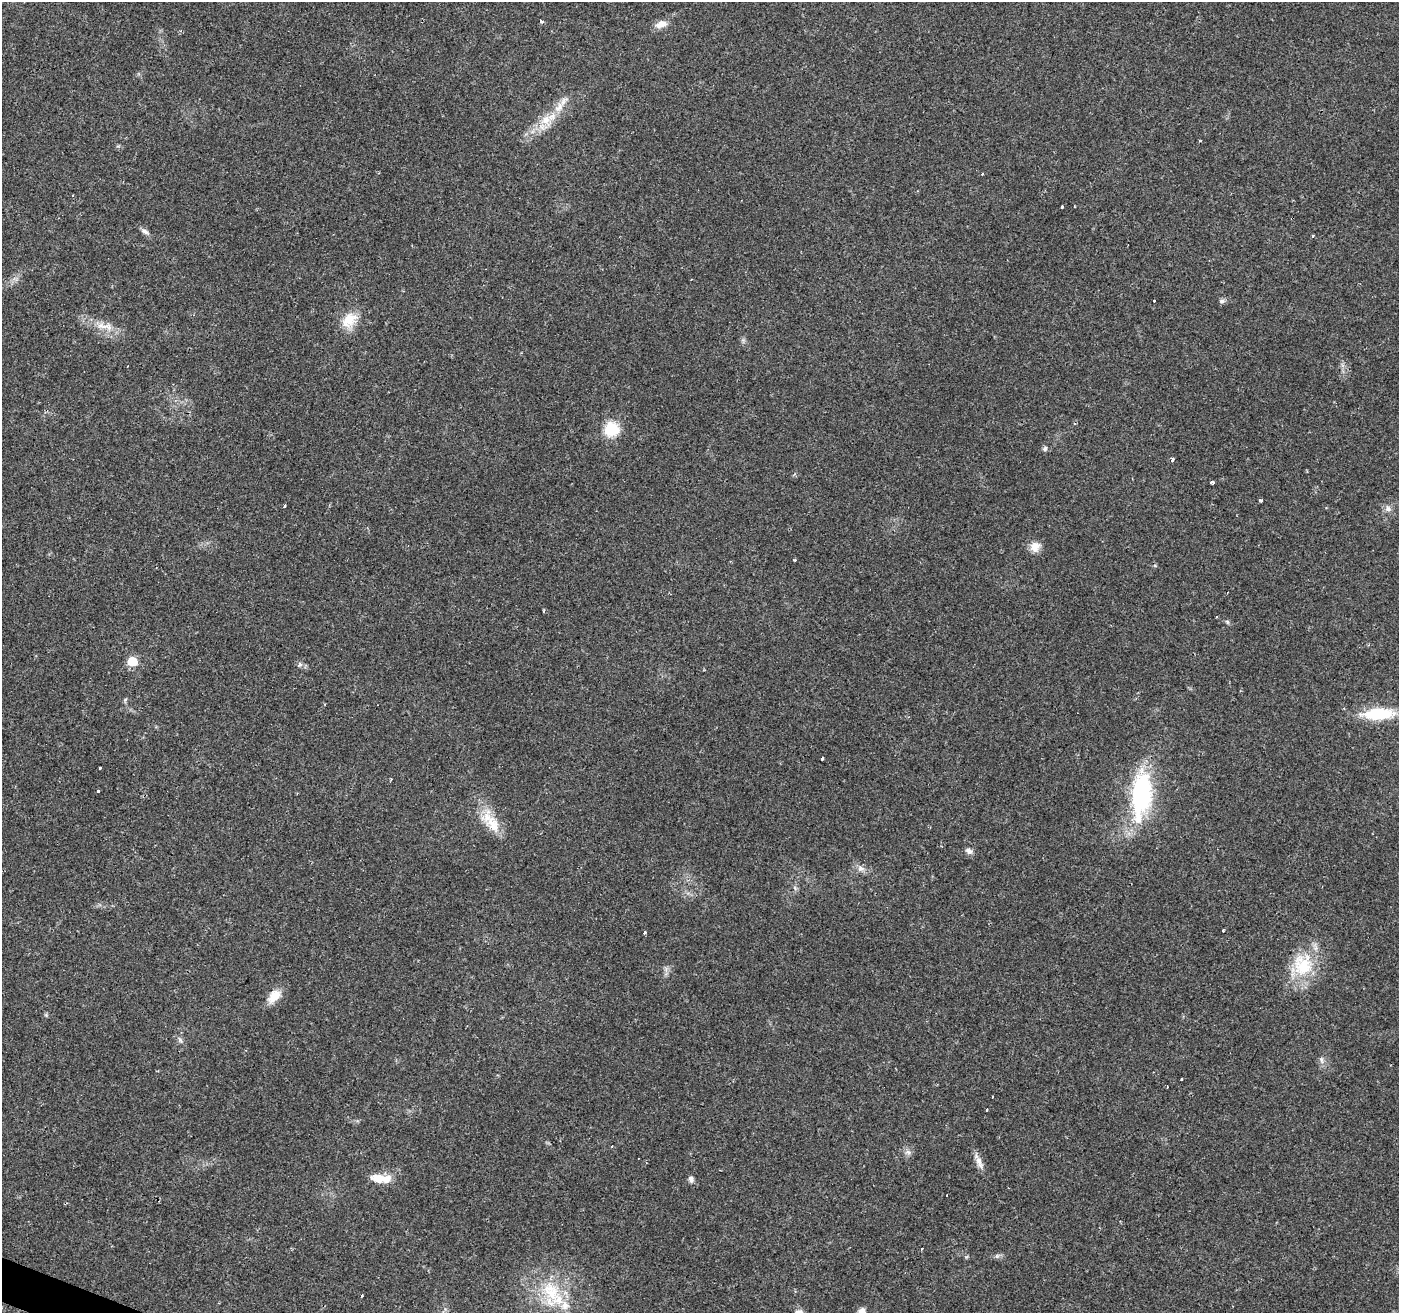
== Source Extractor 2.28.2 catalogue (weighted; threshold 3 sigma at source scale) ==
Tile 7 of 4 x 4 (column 3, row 2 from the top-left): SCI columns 2794-4190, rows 2825-4135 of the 5588 x 5714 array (HDU 1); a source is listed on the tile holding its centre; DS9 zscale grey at full resolution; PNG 1401 x 1315 px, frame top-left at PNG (2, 2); no overlay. Shown black and unused: <1% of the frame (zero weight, under 2 of 3 exposures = <1% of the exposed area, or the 3 px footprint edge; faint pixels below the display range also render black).
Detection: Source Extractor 2.28.2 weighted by HDU 2 'WHT'; one run over the whole footprint, this tile lists its part. Background 0.0359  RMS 0.0044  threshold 0.0198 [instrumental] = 3 sigma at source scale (4.5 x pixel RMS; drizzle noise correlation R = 1.50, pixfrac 1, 0.0396/0.0396 arcsec/px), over >= 5 px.
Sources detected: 63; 6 cosmic-ray / hot-pixel residue — not listed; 2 inside a brighter listed object's ellipse — not listed separately; the other 55 listed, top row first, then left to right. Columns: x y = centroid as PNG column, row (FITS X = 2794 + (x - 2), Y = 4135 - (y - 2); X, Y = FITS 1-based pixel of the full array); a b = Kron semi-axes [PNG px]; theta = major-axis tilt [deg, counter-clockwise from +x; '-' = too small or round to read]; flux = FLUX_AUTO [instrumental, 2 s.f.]
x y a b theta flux
541 21 3 3 - 3
661 24 16 9 19 3.6
559 107 19 10 51 5.7
546 120 18 15 -32 7.1
1200 141 3 2 - 0.38
982 174 3 3 - 0.57
1074 206 3 2 - 0.39
1062 207 3 3 - 1.2
145 231 11 6 -29 1.6
1313 236 3 3 - 2.1
1154 300 3 3 - 1.2
1222 301 8 5 -9 1.1
349 320 24 17 48 8.8
105 326 30 9 -11 6.8
128 366 3 2 - 0.28
611 429 7 7 - 45
1045 448 7 5 64 0.91
1172 460 4 3 - 3
1212 482 4 4 - 1.6
1260 500 4 3 - 1.6
284 506 4 3 - 5.1
1388 509 8 8 - 1.8
1035 547 14 12 45 4.1
795 560 3 3 - 14
544 610 4 3 - 0.47
1227 622 6 5 - 0.71
132 661 7 7 - 13
300 664 6 6 - 1
1379 714 41 14 3 19
822 758 3 3 - 22
100 767 3 3 - 1.4
98 791 3 3 - 2.5
1141 795 54 22 84 55
493 824 37 15 -65 11
969 851 10 7 -25 1.7
861 869 11 8 -10 2.3
1223 930 3 3 - 1.2
644 933 3 3 - 1.5
1303 965 33 29 90 22
274 996 18 11 48 6.5
180 1040 9 4 -55 1
1321 1060 11 5 -80 1.5
1167 1086 3 2 - 0.28
992 1097 3 2 - 0.88
986 1109 3 3 - 2.3
908 1152 8 7 - 1.6
979 1162 22 7 -67 3.4
378 1178 15 9 -8 7.8
691 1179 8 6 -69 1.6
946 1195 3 3 - 1.4
921 1249 3 2 - 0.45
997 1256 7 4 -90 0.7
551 1291 33 23 -54 23
362 1296 3 3 - 1.9
862 1312 12 9 61 3
Isophote crosses this tile's border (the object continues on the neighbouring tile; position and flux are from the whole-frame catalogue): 1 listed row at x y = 862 1312